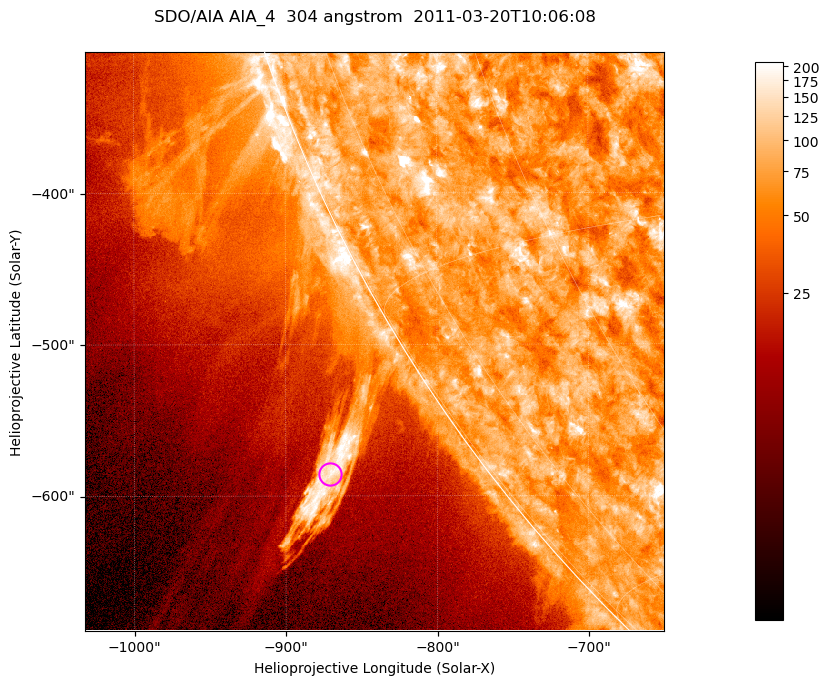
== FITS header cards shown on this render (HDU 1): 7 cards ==
TELESCOP= 'SDO/AIA '           / For AIA: SDO/AIA
INSTRUME= 'AIA_4   '           / For AIA: AIA_ATA1, AIA_ATA2, AIA_ATA3 or AIA_AT
WAVELNTH=                  304 / [angstrom] Wavelength
WAVEUNIT= 'angstrom'           / Wavelength unit: angstrom
DATE-OBS= '2011-03-20T10:06:08.123' / [ISO] Date when observation started; ISO 8
CTYPE1  = 'HPLN-TAN'           / CTYPE1; Typically HPLN
CTYPE2  = 'HPLT-TAN'           / CTYPE2; Typically HPLT

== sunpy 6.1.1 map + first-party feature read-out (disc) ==
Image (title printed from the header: SDO/AIA AIA_4  304 angstrom  2011-03-20T10:06:08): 637 x 637 px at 0.6 arcsec/px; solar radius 964 arcsec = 1606 px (partial field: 2.2% of the solar disc is inside the frame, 43% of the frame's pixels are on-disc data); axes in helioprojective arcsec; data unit not stated in the header (colour bar unlabelled)
Orientation: roll -0.132 deg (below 1 deg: not rotated)
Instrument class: DISC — disc imager (sunpy class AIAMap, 304 A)
Bright regions (active regions / flare kernels): reference = the on-disc median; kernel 5 px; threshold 5 sigma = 115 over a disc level ~73.9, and >= 1.15x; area >= 405 px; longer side >= 8 px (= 4.8 arcsec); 0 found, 0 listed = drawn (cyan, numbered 1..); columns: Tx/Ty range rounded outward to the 2 arcsec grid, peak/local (2 s.f.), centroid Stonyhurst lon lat
Off-limb structures (1.02-1.3 R_sun): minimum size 202 px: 8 found; the strongest spans PA ~120..125 deg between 1.03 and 1.15 R_sun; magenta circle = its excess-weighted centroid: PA ~125 deg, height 1.09 R_sun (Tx ~-870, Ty ~-586 arcsec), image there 7.2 x the reference